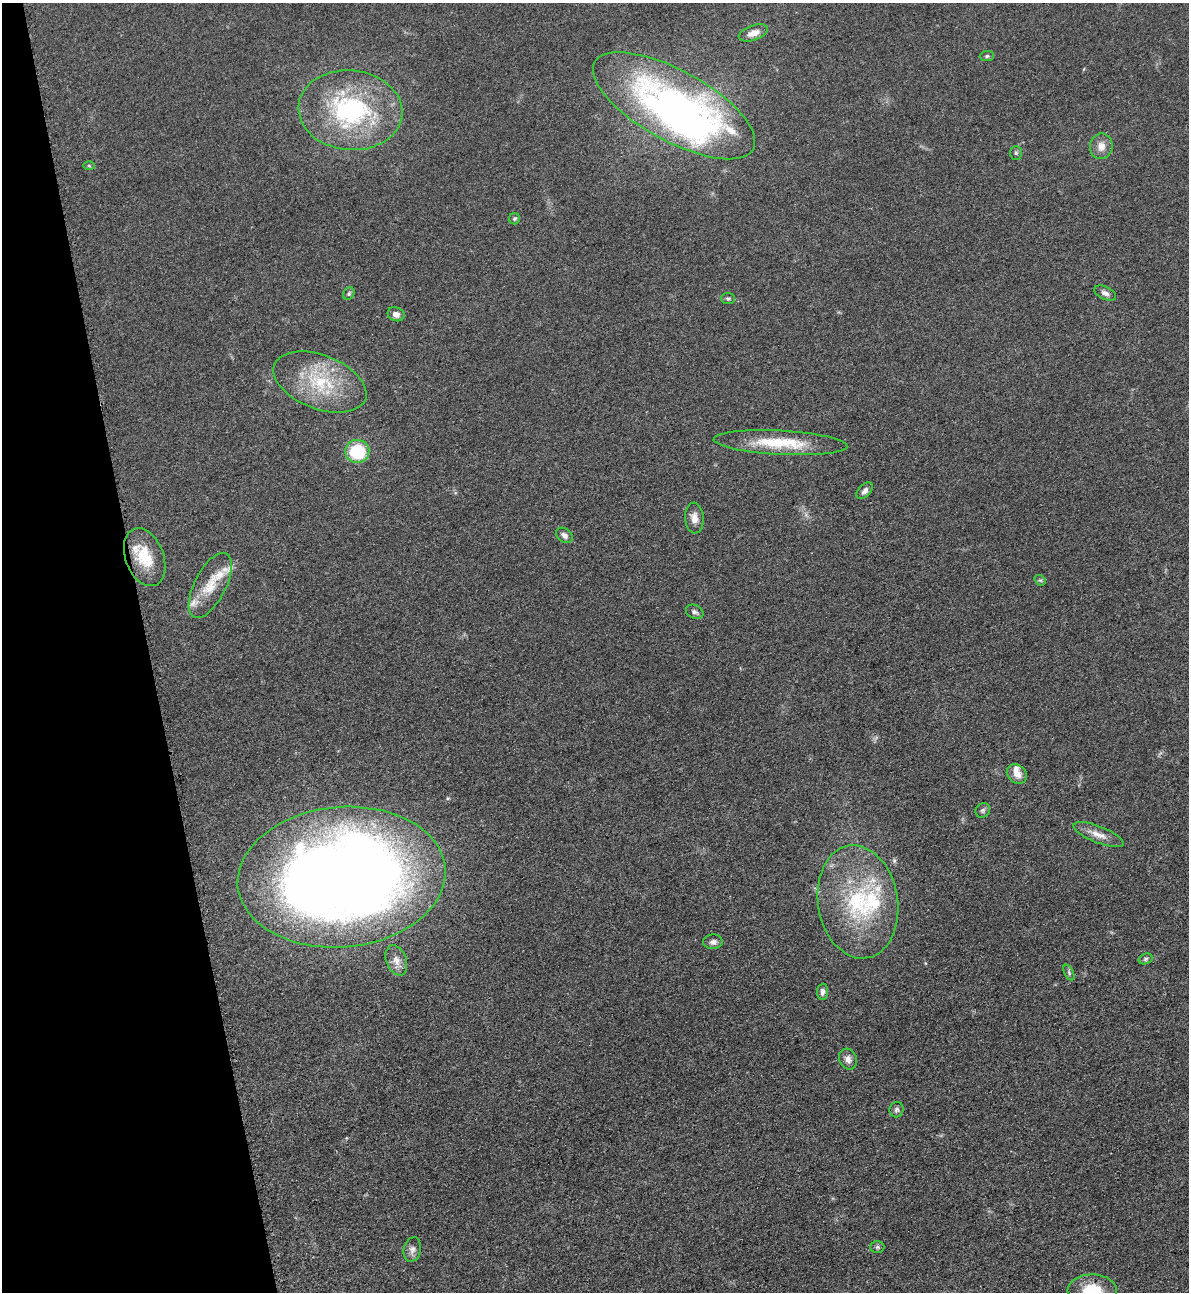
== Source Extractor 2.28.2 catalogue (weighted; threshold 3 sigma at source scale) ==
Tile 5 of 4 x 4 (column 1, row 2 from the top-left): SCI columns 285-1471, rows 2607-3896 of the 5195 x 5213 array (HDU 1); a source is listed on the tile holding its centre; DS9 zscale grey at full resolution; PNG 1191 x 1294 px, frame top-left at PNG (2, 3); each listed source drawn as its Kron ellipse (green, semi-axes under 4 px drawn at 4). Shown black and unused: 12% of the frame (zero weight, under 3 of 4 exposures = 3% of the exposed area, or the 3 px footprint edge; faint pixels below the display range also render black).
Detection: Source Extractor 2.28.2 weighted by HDU 2 'WHT'; one run over the whole footprint, this tile lists its part. Background 0.0679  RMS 0.0084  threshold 0.0379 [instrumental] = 3 sigma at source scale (4.5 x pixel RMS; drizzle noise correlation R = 1.50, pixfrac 1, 0.05/0.05 arcsec/px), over >= 5 px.
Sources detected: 44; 1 inside a brighter object's white glare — neither listed nor drawn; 6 inside a brighter listed object's ellipse — not listed separately; the other 37 listed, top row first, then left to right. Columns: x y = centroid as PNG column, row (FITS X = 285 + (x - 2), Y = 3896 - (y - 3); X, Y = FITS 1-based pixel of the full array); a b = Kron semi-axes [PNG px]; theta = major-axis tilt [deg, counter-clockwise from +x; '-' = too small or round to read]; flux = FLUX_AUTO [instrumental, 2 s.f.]
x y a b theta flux
753 33 15 7 19 7.2
987 56 7 5 2 1.5
674 106 90 35 -29 430
350 110 52 40 -6 120
1101 146 13 11 80 7.4
1016 153 7 6 - 1.6
89 166 6 4 -2 0.95
514 219 6 5 - 1.3
349 293 6 5 - 1.6
1105 293 12 6 -25 3.2
728 298 7 5 -2 1.6
396 314 8 6 -20 4.3
320 382 49 27 -21 56
780 443 67 12 -3 39
357 451 12 11 - 40
865 491 10 6 45 3.3
694 518 15 9 -86 6.6
564 535 9 6 -39 3.5
145 557 30 19 -69 26
1040 580 6 4 -39 1.4
210 585 36 15 63 22
695 612 9 6 -24 2.4
1017 774 11 9 -39 7.2
983 810 8 6 44 2
1099 835 27 8 -22 8.9
342 877 104 70 5 1300
858 902 57 40 -81 97
713 942 10 7 1 3.6
1145 959 7 5 17 1.6
396 960 16 10 -68 6.8
1069 973 8 4 -64 1.7
822 992 8 5 85 3.3
848 1059 11 8 -65 4.4
897 1110 8 7 - 2.3
877 1247 7 5 2 1.7
412 1250 12 8 78 4.4
1092 1290 25 15 -1 30
Isophote crosses this tile's border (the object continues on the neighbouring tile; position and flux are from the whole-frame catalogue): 1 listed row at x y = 1092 1290